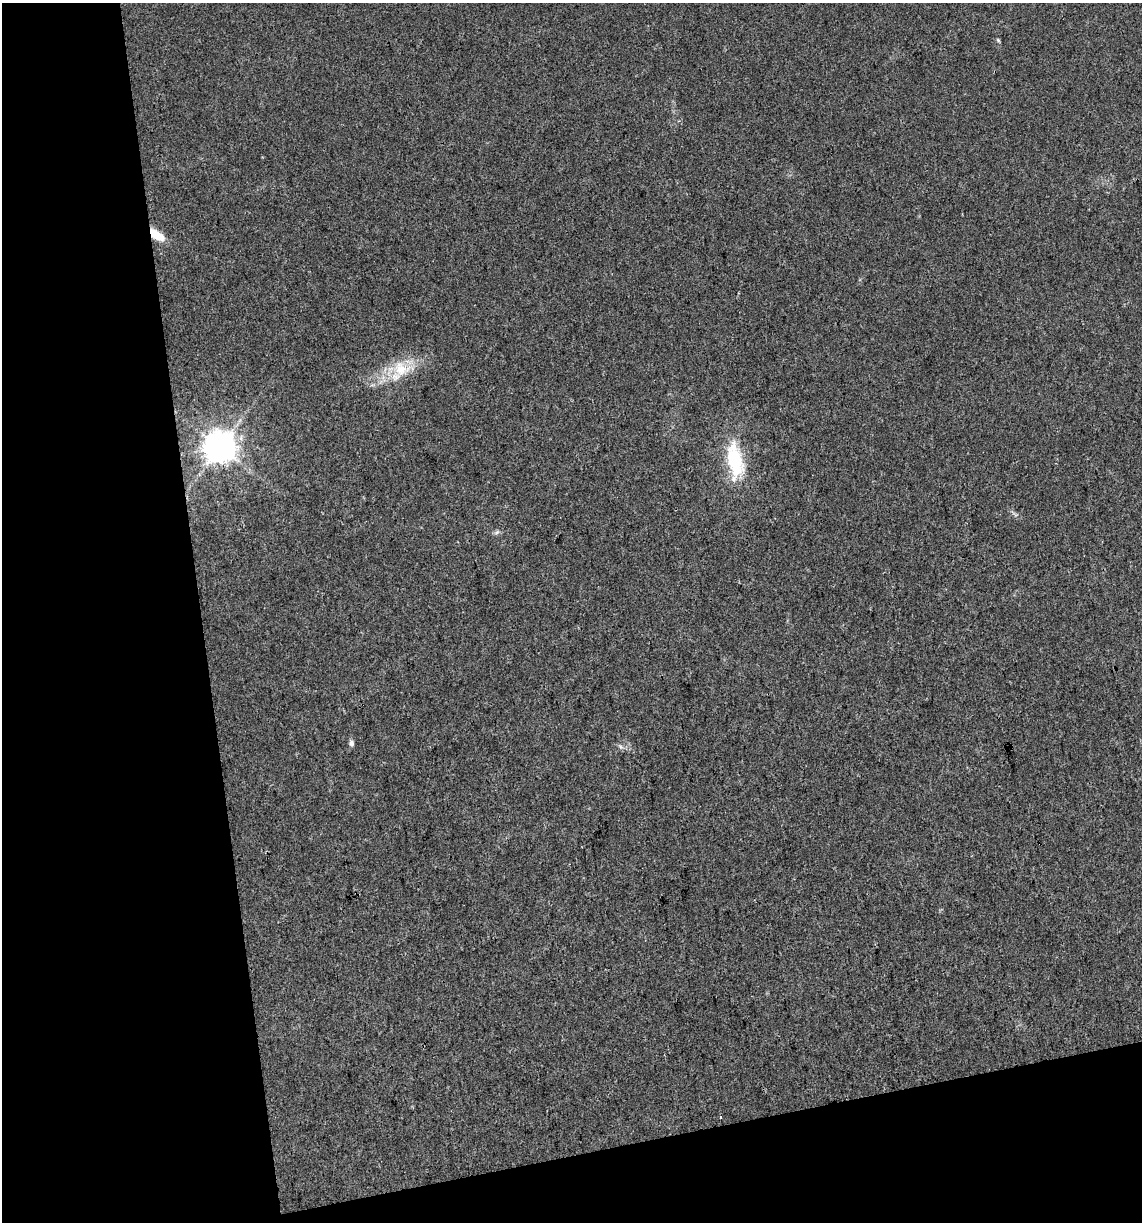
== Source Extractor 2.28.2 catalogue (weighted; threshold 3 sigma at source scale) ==
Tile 3 of 2 x 2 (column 1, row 2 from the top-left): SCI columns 24-1163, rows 1-1220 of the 2342 x 2441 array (HDU 1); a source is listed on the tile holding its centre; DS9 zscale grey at full resolution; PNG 1144 x 1224 px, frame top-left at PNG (2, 3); no overlay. Shown black and unused: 23% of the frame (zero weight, under 3 of 4 exposures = <1% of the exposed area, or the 3 px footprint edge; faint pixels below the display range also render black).
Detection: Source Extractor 2.28.2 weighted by HDU 2 'WHT'; one run over the whole footprint, this tile lists its part. Background 0.0199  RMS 0.0052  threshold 0.0233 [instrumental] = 3 sigma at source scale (4.5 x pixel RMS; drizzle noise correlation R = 1.50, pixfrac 1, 0.0396/0.0396 arcsec/px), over >= 5 px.
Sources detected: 8; all 8 listed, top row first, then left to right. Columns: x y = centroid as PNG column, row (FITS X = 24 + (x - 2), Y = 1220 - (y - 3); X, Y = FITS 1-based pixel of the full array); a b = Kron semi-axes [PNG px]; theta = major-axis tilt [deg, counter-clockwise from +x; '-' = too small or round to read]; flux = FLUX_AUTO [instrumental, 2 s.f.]
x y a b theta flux
998 40 6 4 -46 0.64
156 235 18 8 -35 9.9
401 369 25 20 -16 16
219 447 9 9 - 960
735 460 46 18 -81 32
351 743 7 6 - 1.5
620 746 7 4 -20 1
721 1117 3 3 - 2.1
Overlapping masked pixels (flux is a lower limit): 1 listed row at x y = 156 235